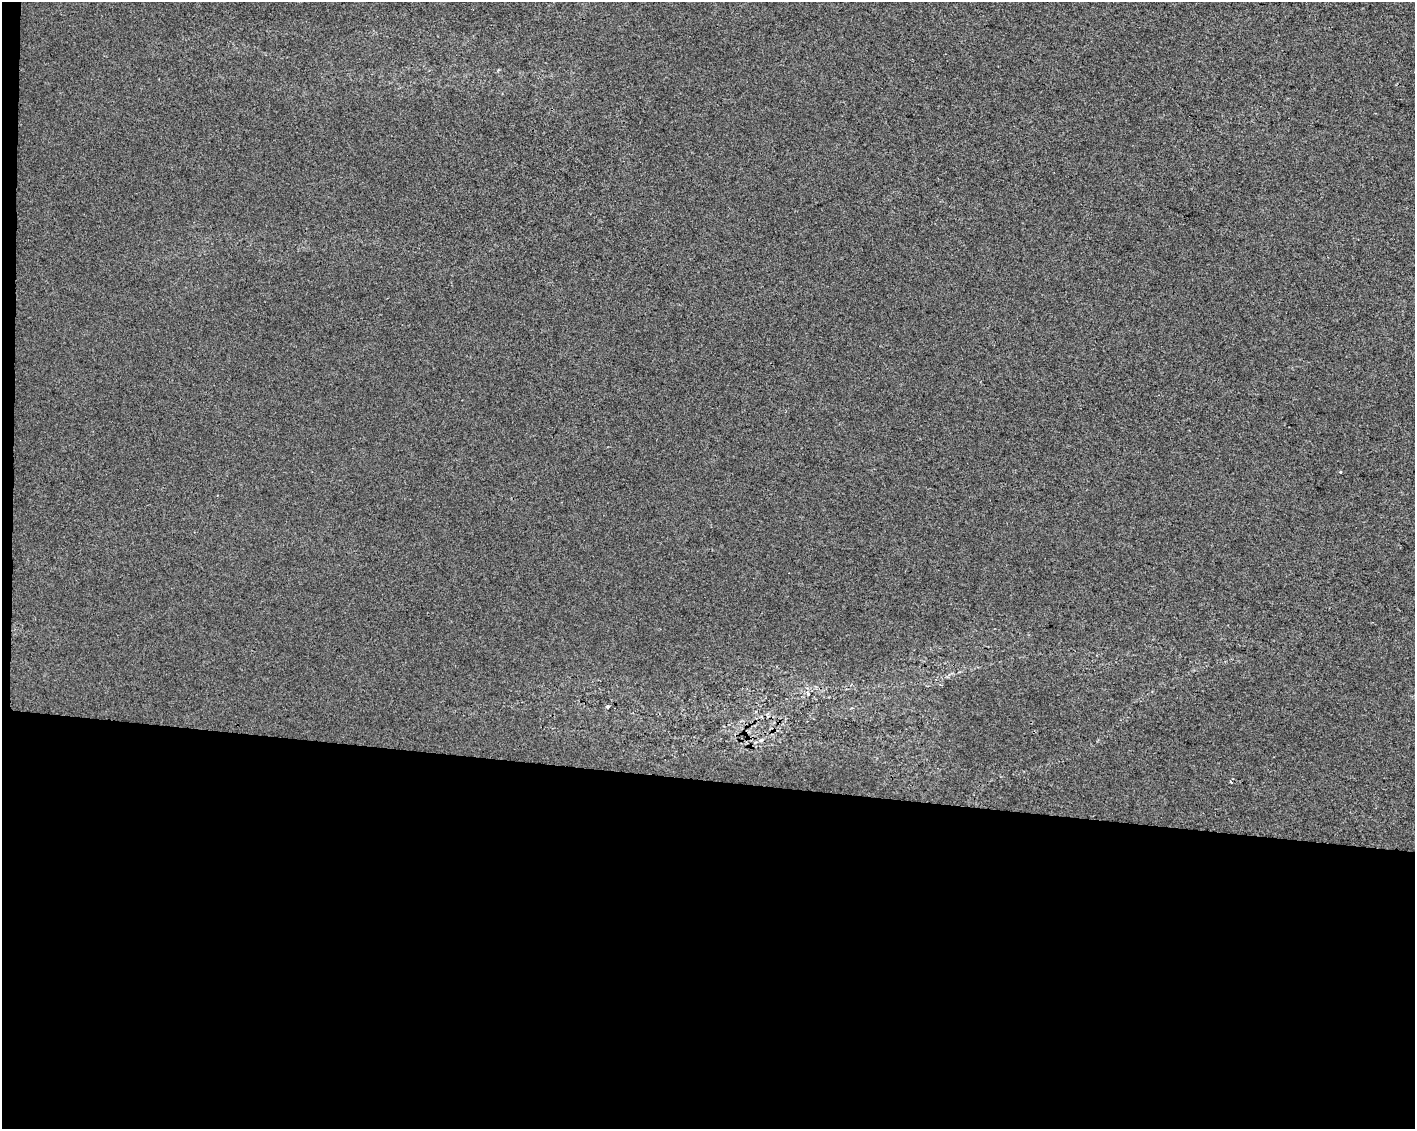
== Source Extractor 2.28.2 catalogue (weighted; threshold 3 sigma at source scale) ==
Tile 10 of 3 x 4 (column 1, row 4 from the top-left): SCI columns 284-1696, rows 1-1127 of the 4750 x 4514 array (HDU 1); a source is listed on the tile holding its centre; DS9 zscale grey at full resolution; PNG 1417 x 1131 px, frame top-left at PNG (2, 2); no overlay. Shown black and unused: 31% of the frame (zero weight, under 2 of 3 exposures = <1% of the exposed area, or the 3 px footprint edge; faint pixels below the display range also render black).
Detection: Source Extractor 2.28.2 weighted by HDU 2 'WHT'; one run over the whole footprint, this tile lists its part. Background 8.29e-04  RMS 0.0059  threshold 0.0267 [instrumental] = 3 sigma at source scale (4.5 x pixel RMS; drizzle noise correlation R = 1.50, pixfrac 1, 0.0396/0.0396 arcsec/px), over >= 5 px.
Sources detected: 5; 1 cosmic-ray / hot-pixel residue — not listed; the other 4 listed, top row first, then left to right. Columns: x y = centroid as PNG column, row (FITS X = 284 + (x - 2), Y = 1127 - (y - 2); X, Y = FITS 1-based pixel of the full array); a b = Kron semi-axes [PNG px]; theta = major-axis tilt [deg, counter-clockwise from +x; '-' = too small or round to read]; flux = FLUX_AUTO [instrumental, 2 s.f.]
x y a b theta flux
807 693 6 3 -86 0.92
608 706 4 4 - 0.88
761 740 6 4 17 0.97
1230 781 3 3 - 2.6